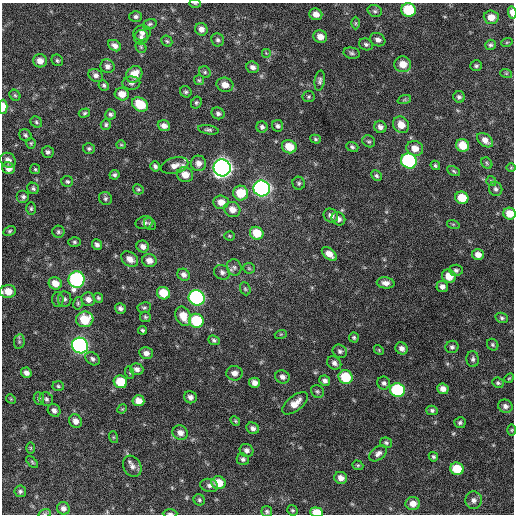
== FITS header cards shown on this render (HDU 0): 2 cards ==
NAXIS1  =                  512 / Axis length
NAXIS2  =                  512 / Axis length

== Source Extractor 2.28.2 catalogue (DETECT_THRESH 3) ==
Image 512 x 512 px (HDU 0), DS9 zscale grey, 1 PNG px = 1 image px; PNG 516 x 516 px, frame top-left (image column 1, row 512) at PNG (2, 3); each listed source drawn as its Kron ellipse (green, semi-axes under 4 px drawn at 4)
Background 295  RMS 18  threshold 53.7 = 3 sigma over >= 5 px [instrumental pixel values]
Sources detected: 213; all 213 listed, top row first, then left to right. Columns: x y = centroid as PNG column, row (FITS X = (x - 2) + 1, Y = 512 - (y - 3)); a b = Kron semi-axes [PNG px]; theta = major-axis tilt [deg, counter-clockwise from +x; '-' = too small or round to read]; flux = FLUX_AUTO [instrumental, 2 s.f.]
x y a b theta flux
195 4 6 4 -2 1000
409 10 7 7 - 58000
375 11 7 5 -16 2700
512 12 6 4 -85 8100
316 14 6 6 - 7000
136 17 6 5 - 2700
491 17 7 7 - 12000
355 23 6 4 90 1500
150 24 7 5 18 2200
201 29 6 6 - 6100
142 33 9 7 14 5100
141 37 7 7 - 3600
320 37 7 6 - 8700
218 40 7 6 - 2900
378 40 8 6 -27 4500
167 41 6 5 - 1900
507 42 6 3 19 1300
366 44 7 5 -26 2800
490 45 5 5 - 2500
115 46 7 5 -32 5600
141 47 6 5 - 1800
266 53 5 5 - 1400
352 53 8 5 -12 2700
57 60 6 5 - 2200
40 61 7 6 - 9100
403 64 8 8 - 14000
107 66 7 6 - 5000
476 66 6 5 - 2400
253 67 6 5 - 4800
205 72 6 5 - 2400
506 73 6 4 -18 1400
134 74 9 7 45 17000
96 75 7 6 - 4100
199 80 5 5 - 1600
320 81 10 5 82 3300
131 83 9 6 2 3600
104 85 5 5 - 2200
225 85 8 7 - 8400
186 92 6 5 - 2300
122 94 7 6 - 12000
15 95 6 5 - 1800
309 97 6 5 - 2000
459 97 6 6 - 2700
404 100 7 4 19 1700
196 103 6 5 - 2100
140 104 8 6 -34 31000
3 107 7 4 88 16000
84 113 6 4 17 1900
218 113 7 5 -26 3500
110 114 5 5 - 2700
36 122 6 5 - 2000
106 125 5 5 - 2200
401 125 9 7 -53 13000
164 126 6 5 - 6200
278 126 6 5 - 3100
262 127 6 5 - 3300
380 127 6 6 - 4700
208 130 10 4 -9 2500
25 135 6 5 - 2400
315 139 5 4 - 1800
485 140 9 6 -36 7400
369 141 7 5 -39 2400
31 143 5 4 - 1500
121 145 5 4 - 1400
463 145 6 6 - 19000
289 147 7 6 - 19000
352 147 6 4 -21 2500
415 148 8 7 - 11000
89 149 6 5 - 2200
48 152 6 6 - 3300
8 160 8 7 - 6100
409 161 8 7 - 190000
199 163 8 7 - 7000
487 163 6 5 - 1900
435 165 5 4 - 1800
155 166 5 4 - 3000
175 166 14 8 16 9100
8 168 6 5 - 7200
222 168 9 8 - 700000
511 168 5 3 - 1100
35 169 5 5 - 1700
454 171 7 4 -28 1800
114 175 5 5 - 2600
185 175 8 7 - 13000
376 176 6 4 -45 2300
491 181 5 5 - 1800
67 182 6 5 - 2400
299 183 6 6 - 2300
33 188 6 5 - 2400
262 188 8 8 - 400000
138 189 5 5 - 1800
496 189 7 6 - 3500
241 193 7 7 - 28000
23 197 6 6 - 3200
105 198 7 6 - 2600
462 198 7 6 - 25000
221 202 7 7 - 9300
31 209 6 4 89 1900
232 209 8 7 - 9200
510 214 6 6 - 16000
331 215 7 6 - 5600
338 219 7 6 - 4800
144 223 8 6 12 3800
150 224 7 5 -46 2100
453 224 6 4 -18 1600
10 231 6 4 28 1900
58 232 6 6 - 2500
257 233 7 6 - 23000
229 236 5 4 - 1400
74 242 6 5 - 2000
97 245 5 5 - 3700
143 246 6 5 - 6100
329 254 9 5 -42 10000
478 255 6 5 - 7800
130 259 9 6 -36 8900
149 260 7 6 - 7800
234 267 8 7 - 3600
249 268 6 5 - 1900
456 270 7 5 -5 3000
222 272 8 7 - 4400
184 275 6 5 - 4600
449 276 7 6 - 17000
77 280 8 8 - 200000
55 283 7 6 - 12000
386 283 9 5 -6 6000
442 286 6 5 - 5000
245 289 7 5 -67 2000
8 291 8 6 3 15000
163 293 7 6 - 25000
98 298 5 4 - 2100
197 298 8 7 - 260000
58 299 7 5 -87 2300
65 299 8 6 -83 3300
88 299 7 6 - 6900
78 303 6 5 - 1900
120 308 6 5 - 3800
144 308 7 5 8 2200
183 316 10 7 -65 16000
145 317 5 5 - 1900
502 318 6 5 - 2400
85 319 9 8 - 35000
196 321 7 7 - 59000
143 330 4 4 - 2200
281 334 6 4 18 1400
354 337 5 5 - 1800
214 340 6 4 -21 2400
19 342 7 5 79 2500
80 345 8 7 - 350000
493 345 6 5 - 2100
452 347 6 6 - 2800
402 348 6 5 - 5100
379 350 5 4 - 1300
340 351 7 6 - 3200
146 353 7 6 - 5400
92 359 8 6 -34 3600
473 359 8 6 -86 3400
334 363 7 6 - 4600
137 369 7 5 -18 4500
26 373 5 5 - 4900
130 373 6 4 -73 1300
234 373 8 7 - 6400
282 377 7 6 - 5200
345 377 7 6 - 42000
509 378 5 4 - 1300
325 381 5 5 - 4100
120 382 7 6 - 33000
254 383 5 5 - 6500
384 383 6 6 - 3300
498 383 6 5 - 2000
58 386 6 5 - 1900
443 389 6 5 - 6700
397 390 7 7 - 120000
317 391 7 6 - 2300
190 397 6 6 - 4900
39 398 6 5 - 1900
11 399 5 4 - 1300
46 399 7 6 - 3000
138 401 6 5 - 12000
295 403 15 7 39 13000
505 406 7 6 - 5000
122 409 5 4 - 1300
54 410 7 6 - 4400
432 410 5 4 - 2500
75 421 7 6 - 6800
235 421 5 4 - 1500
460 423 6 5 - 2600
253 428 6 5 - 4100
512 430 5 3 - 1200
180 433 8 7 - 7100
113 437 6 4 -71 1200
386 443 6 5 - 2400
31 448 6 4 -89 1400
247 450 7 6 - 4200
378 453 10 6 36 4900
433 457 5 4 - 2200
243 459 6 5 - 3200
32 462 7 4 -47 1800
358 465 6 4 -20 1600
132 466 11 8 -61 6500
457 469 7 6 - 31000
341 478 6 6 - 7300
218 483 7 6 - 21000
209 485 9 6 -14 3800
20 491 6 5 - 2600
199 500 5 5 - 2200
474 500 9 8 - 5300
413 504 7 6 - 9800
63 508 6 6 - 5400
292 510 5 5 - 1900
267 511 5 5 - 2400
316 512 6 5 - 18000
45 513 6 4 19 1600
170 514 7 3 -1 1900
At the frame edge (FLAGS 8, measured only in part): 8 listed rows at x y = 195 4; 512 12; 3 107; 510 214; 8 291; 316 512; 45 513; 170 514